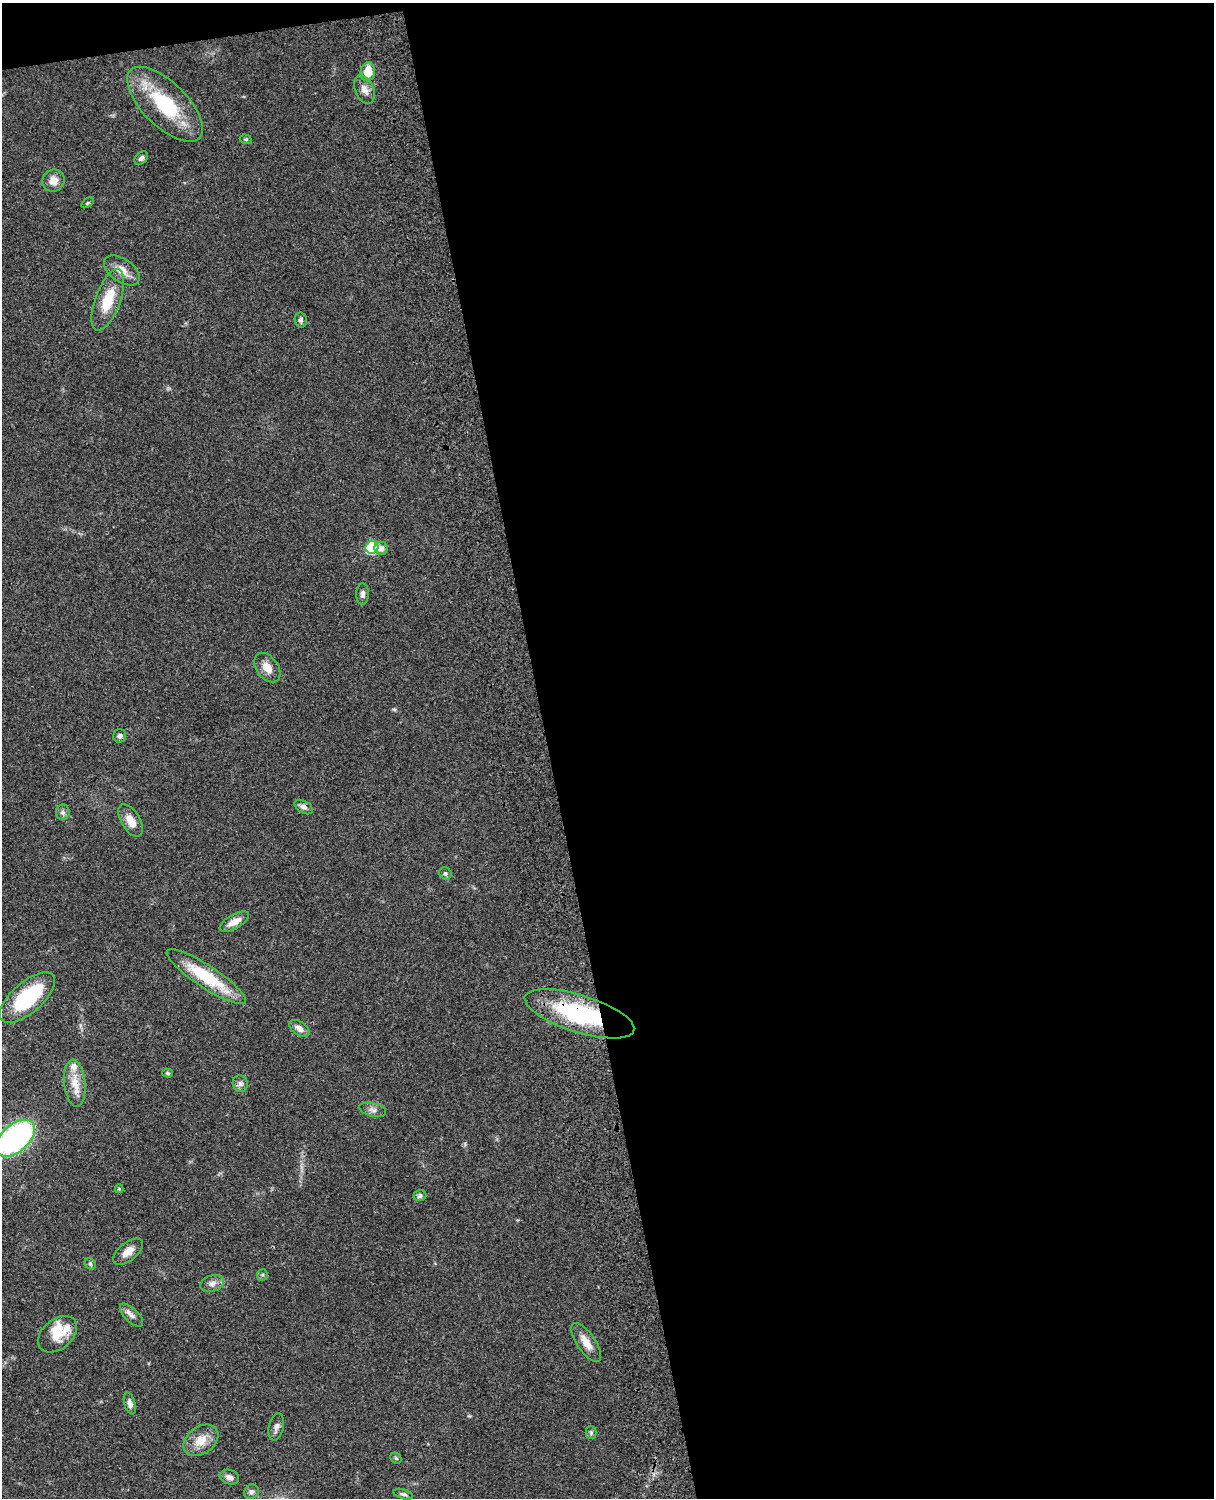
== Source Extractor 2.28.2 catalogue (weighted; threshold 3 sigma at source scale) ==
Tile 4 of 4 x 3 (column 4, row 1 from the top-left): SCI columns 3758-4969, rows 3268-4763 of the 5088 x 4927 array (HDU 1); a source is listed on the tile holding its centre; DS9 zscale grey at full resolution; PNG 1216 x 1500 px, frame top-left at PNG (2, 3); each listed source drawn as its Kron ellipse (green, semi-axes under 4 px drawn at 4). Shown black and unused: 56% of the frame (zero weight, under 3 of 4 exposures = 6% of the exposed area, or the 3 px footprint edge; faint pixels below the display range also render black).
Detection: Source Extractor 2.28.2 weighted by HDU 2 'WHT'; one run over the whole footprint, this tile lists its part. Background 0.0792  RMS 0.0058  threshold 0.0262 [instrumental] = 3 sigma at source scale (4.5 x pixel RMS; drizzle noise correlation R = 1.50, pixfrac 1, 0.05/0.05 arcsec/px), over >= 5 px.
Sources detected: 49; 3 inside a brighter listed object's ellipse — not listed separately; the other 46 listed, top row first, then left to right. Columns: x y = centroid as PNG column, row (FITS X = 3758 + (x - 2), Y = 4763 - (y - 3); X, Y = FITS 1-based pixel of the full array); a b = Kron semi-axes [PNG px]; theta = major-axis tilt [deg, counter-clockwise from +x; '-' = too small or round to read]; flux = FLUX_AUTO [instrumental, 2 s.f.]
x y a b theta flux
368 72 9 7 79 10
364 90 15 9 -67 4.1
165 104 48 22 -45 38
246 139 6 4 -18 0.88
141 158 8 5 43 1.7
53 181 11 10 - 5
87 203 7 3 36 0.7
122 270 20 11 -35 6.9
108 300 32 12 69 17
301 320 7 6 - 1.4
372 547 6 6 - 40
381 548 6 6 - 3.4
363 594 10 6 89 2
267 668 16 10 -52 6.4
120 736 6 6 - 1.9
304 807 10 6 -30 2.3
63 812 8 7 - 2
131 820 18 9 -59 6.6
445 873 6 6 - 1.3
234 922 16 7 29 5.8
206 977 47 11 -33 30
27 997 34 15 41 43
579 1014 57 18 -17 64
299 1028 11 6 -33 3.4
167 1073 5 4 - 0.81
75 1083 23 10 -84 9.3
240 1084 8 7 - 2.1
373 1110 13 7 -13 2.5
15 1138 23 13 41 140
119 1189 4 4 - 0.71
420 1196 6 5 - 1.5
128 1252 17 9 38 5.5
90 1264 6 5 - 0.95
262 1275 6 5 - 1
212 1283 12 8 18 3.2
131 1315 15 6 -45 2.7
57 1334 22 15 40 12
586 1343 23 9 -56 6.6
130 1403 11 5 -74 2.5
276 1427 14 7 77 2.7
591 1433 6 5 - 1
201 1440 19 13 37 9.2
396 1458 6 5 - 0.85
229 1477 10 7 -18 2.8
251 1492 8 6 37 1.6
403 1494 10 5 -16 1.4
Overlapping masked pixels (flux is a lower limit): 1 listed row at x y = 579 1014
Isophote crosses this tile's border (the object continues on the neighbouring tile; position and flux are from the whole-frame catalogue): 1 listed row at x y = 15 1138